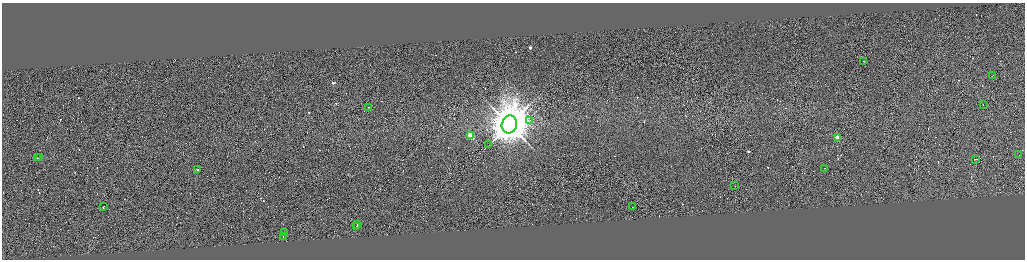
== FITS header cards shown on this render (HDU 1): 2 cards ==
NAXIS1  =                 4091
NAXIS2  =                 1029

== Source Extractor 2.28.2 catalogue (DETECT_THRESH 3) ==
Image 4091 x 1029 px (HDU 1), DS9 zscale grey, zoomed out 1/4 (1 PNG px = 4 x 4 image px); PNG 1027 x 262 px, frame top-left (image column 2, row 1028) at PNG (2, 3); each listed source drawn as its Kron ellipse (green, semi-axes under 4 px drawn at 4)
Background 0.755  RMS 4.2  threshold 12.7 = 3 sigma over >= 5 px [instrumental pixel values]
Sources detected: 352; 330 cannot appear on this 1/4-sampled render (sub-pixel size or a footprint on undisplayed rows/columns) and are neither listed nor drawn; the other 22 listed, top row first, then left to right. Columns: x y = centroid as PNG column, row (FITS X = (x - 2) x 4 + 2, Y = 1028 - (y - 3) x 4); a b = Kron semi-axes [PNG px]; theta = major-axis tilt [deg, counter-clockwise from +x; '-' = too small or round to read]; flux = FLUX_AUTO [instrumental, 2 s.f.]
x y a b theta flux
863 61 2 1 - 1.5e+04
993 76 2 1 - 2.1e+04
983 105 2 1 - 1.6e+04
369 107 2 1 - 1.7e+04
530 120 4 2 - 3.0e+03
509 125 9 7 71 1.2e+07
471 136 2 2 - 1.5e+05
837 138 2 2 - 9.6e+04
489 145 3 1 - 1.1e+03
1019 155 2 1 - 1.9e+04
37 158 2 1 - 2.1e+04
39 158 3 1 - 3.2e+04
976 159 3 1 - 2.7e+04
825 168 2 1 - 9.7e+03
197 170 2 1 - 2.4e+04
735 185 2 1 - 1.1e+04
103 207 2 1 - 4.1e+04
633 207 2 1 - 8.5e+03
357 225 2 1 - 1.6e+04
356 227 3 1 - 2.1e+04
284 233 2 1 - 2.7e+04
283 236 4 1 - 3.5e+04
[330 sub-pixel or undisplayed-footprint detections neither listed nor drawn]